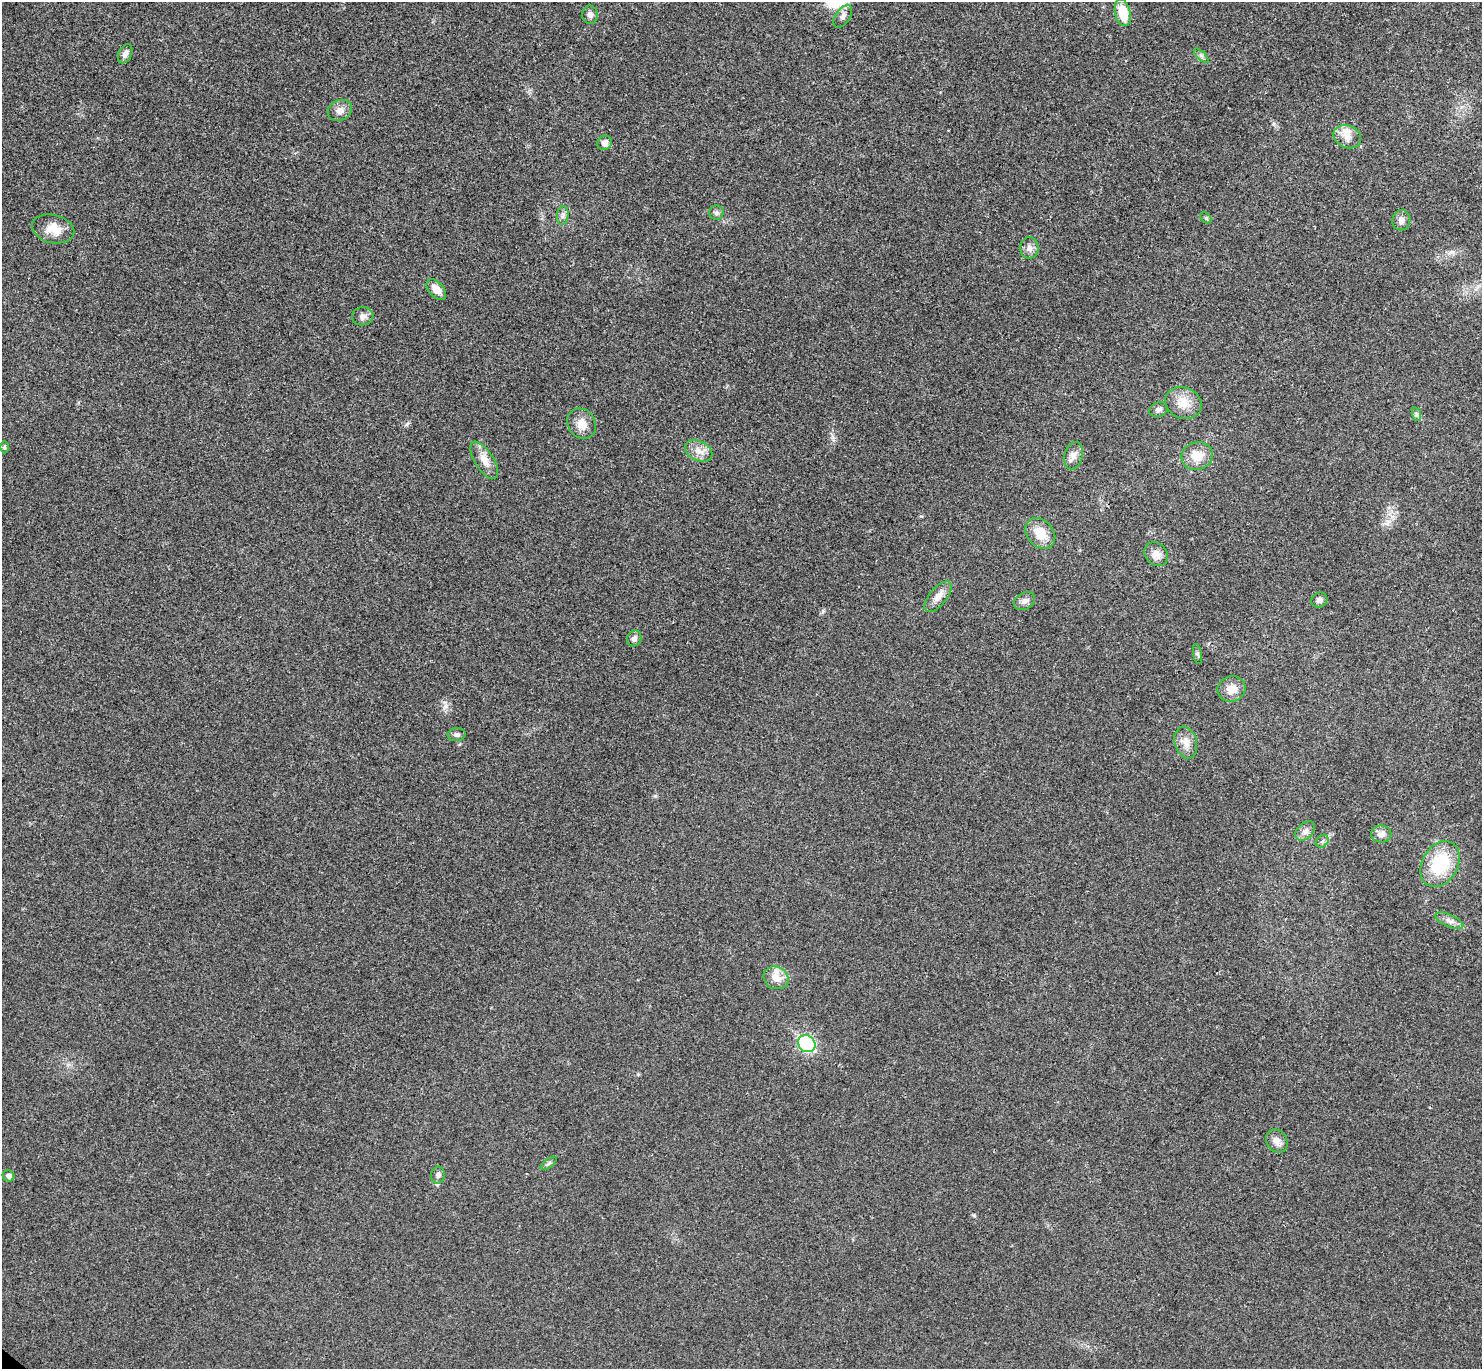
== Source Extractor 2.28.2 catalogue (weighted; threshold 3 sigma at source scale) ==
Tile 10 of 4 x 4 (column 2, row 3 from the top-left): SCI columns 1520-2999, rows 1569-2935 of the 6002 x 6011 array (HDU 1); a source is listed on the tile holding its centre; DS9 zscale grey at full resolution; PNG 1484 x 1371 px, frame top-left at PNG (2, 2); each listed source drawn as its Kron ellipse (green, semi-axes under 4 px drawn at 4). Shown black and unused: <1% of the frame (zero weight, under 3 of 4 exposures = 6% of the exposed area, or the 3 px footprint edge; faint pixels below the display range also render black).
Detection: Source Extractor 2.28.2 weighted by HDU 2 'WHT'; one run over the whole footprint, this tile lists its part. Background 0.0203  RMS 0.0058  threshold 0.026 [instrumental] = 3 sigma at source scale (4.5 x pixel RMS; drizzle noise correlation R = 1.50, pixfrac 1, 0.05/0.05 arcsec/px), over >= 5 px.
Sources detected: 47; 1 inside a brighter listed object's ellipse — not listed separately; the other 46 listed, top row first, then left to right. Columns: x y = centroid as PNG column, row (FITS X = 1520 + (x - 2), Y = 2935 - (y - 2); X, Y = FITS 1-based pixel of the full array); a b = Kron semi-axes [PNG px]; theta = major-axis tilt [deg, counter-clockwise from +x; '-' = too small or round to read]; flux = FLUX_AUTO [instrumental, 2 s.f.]
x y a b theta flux
1123 13 14 7 -77 14
590 15 9 7 -84 2.3
843 16 12 7 56 2.7
125 54 10 6 64 2.8
1201 56 9 3 -45 1.2
340 110 12 10 26 4
1347 137 14 11 -23 5.8
604 143 7 7 - 3.8
716 213 7 7 - 1.6
563 215 9 6 83 1.7
1206 218 6 4 -45 0.82
1401 220 10 9 - 3.4
53 229 21 14 -13 9.2
1029 248 11 9 89 3.4
436 289 12 7 -48 6
363 316 11 9 6 2.7
1183 403 19 15 -21 9.3
1159 410 9 7 22 2.3
1416 414 7 4 -71 1.2
582 424 16 13 -55 6.7
4 447 6 4 -90 0.83
698 451 14 9 -26 5
1073 456 14 9 76 3.7
1197 456 16 14 18 9.4
484 460 21 9 -57 6.4
1040 533 17 13 -48 11
1156 554 13 10 -46 4.6
938 597 18 8 50 4.9
1319 600 8 7 - 2.2
1024 601 11 8 32 2.7
634 638 8 7 - 2.1
1197 654 10 4 -79 1.2
1232 689 14 12 20 6.3
457 735 9 6 4 1.8
1186 743 16 11 -74 5.9
1305 831 11 7 45 2.8
1381 834 10 8 2 3.4
1322 841 7 5 44 1.4
1440 864 24 18 60 31
1449 921 15 6 -24 3
776 978 13 11 -28 6.2
807 1044 9 8 - 72
1277 1141 12 10 -58 4
549 1163 9 4 35 1.2
438 1175 8 7 - 1.8
9 1176 6 5 - 1.8
Unlisted compact peaks at least as high as the median listed source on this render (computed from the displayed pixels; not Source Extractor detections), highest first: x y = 655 796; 921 516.